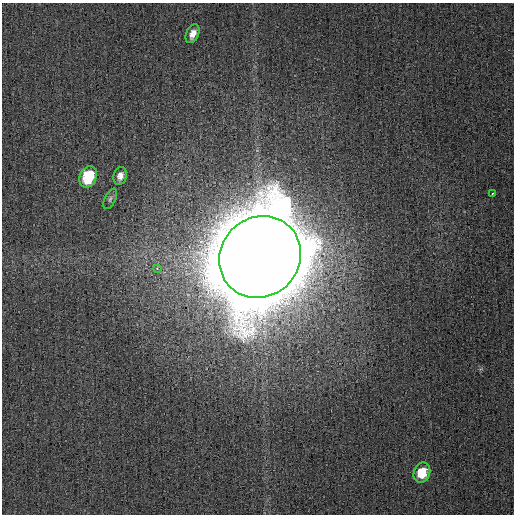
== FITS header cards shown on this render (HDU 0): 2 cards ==
NAXIS1  =                  512
NAXIS2  =                  512

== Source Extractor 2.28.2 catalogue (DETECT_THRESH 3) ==
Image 512 x 512 px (HDU 0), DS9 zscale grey, 1 PNG px = 1 image px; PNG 516 x 516 px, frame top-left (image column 1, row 512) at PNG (2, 3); each listed source drawn as its Kron ellipse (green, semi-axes under 4 px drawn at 4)
Background 0.00186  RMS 0.0032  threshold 0.00958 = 3 sigma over >= 5 px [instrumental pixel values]
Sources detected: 8; all 8 listed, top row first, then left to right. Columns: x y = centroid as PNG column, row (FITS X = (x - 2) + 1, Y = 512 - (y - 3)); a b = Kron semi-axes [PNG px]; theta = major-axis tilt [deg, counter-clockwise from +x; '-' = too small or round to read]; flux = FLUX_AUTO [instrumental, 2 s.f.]
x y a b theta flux
193 34 10 6 65 1.6
120 176 9 6 74 1.3
88 177 11 8 65 10
492 193 3 2 - 1.4
110 199 11 5 64 0.57
260 257 42 39 47 9500
157 268 3 2 - 0.8
422 473 10 8 69 5.3